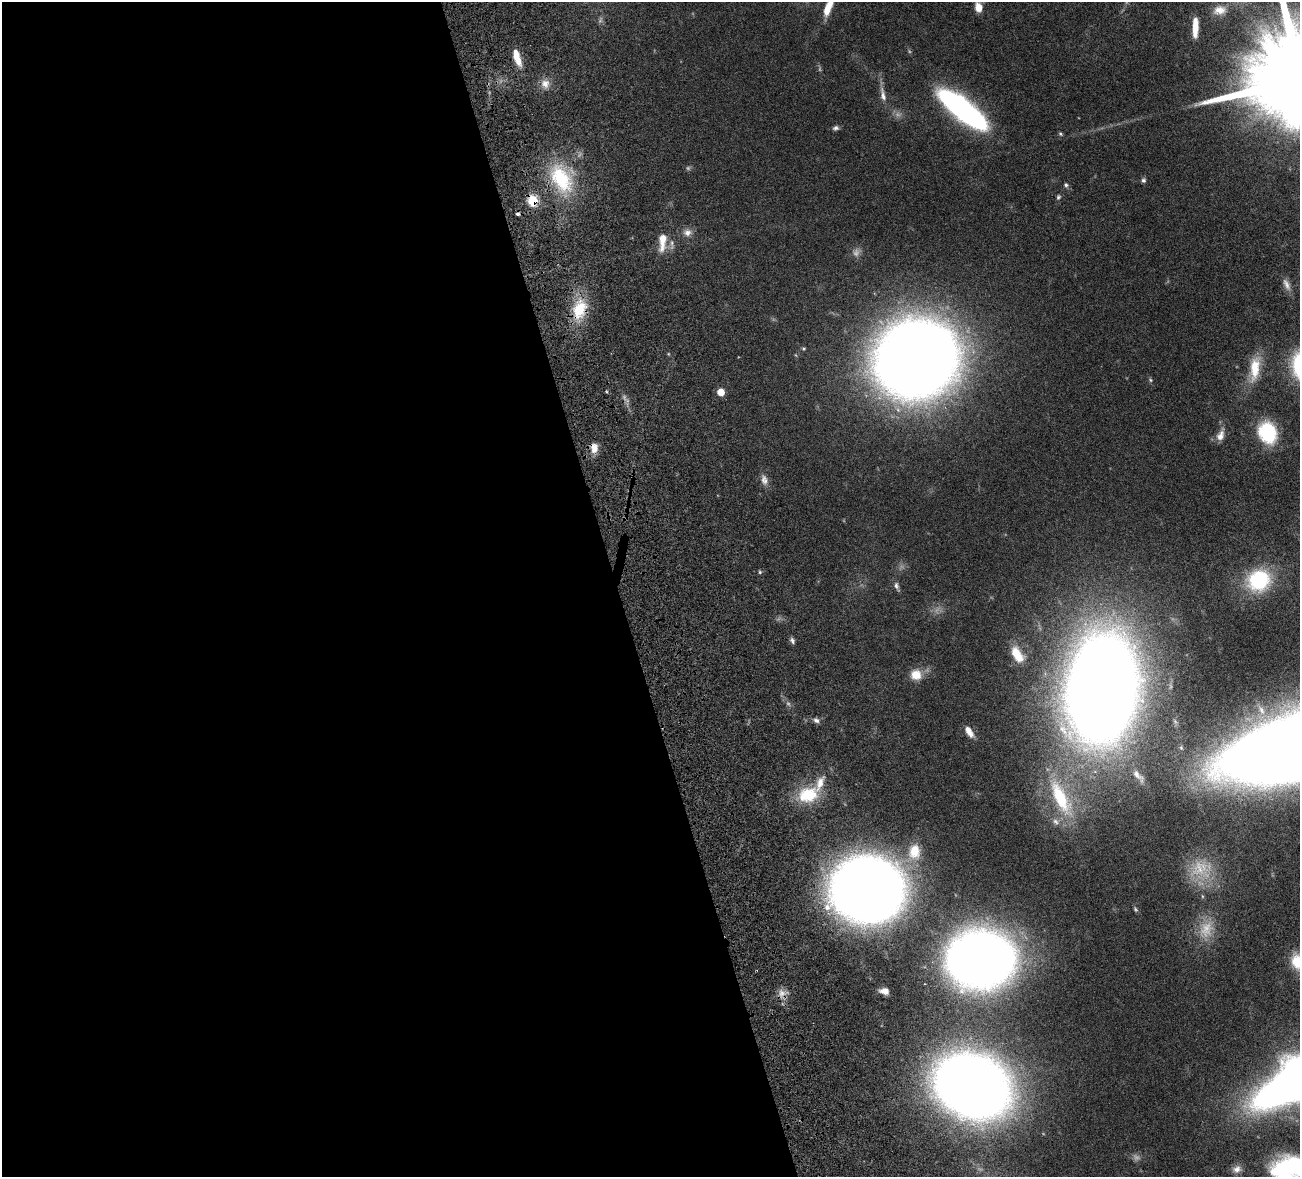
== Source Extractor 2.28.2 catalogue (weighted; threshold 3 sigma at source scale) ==
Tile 9 of 4 x 4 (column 1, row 3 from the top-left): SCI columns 160-1457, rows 1508-2682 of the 5511 x 5251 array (HDU 1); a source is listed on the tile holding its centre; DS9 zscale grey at full resolution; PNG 1302 x 1179 px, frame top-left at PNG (2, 2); no overlay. Shown black and unused: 48% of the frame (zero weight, under 4 of 8 exposures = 8% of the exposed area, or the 3 px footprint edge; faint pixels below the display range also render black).
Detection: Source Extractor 2.28.2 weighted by HDU 2 'WHT'; one run over the whole footprint, this tile lists its part. Background 0.116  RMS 0.0034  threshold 0.0138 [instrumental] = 3 sigma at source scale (4.09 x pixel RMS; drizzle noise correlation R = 1.36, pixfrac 0.8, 0.05/0.05 arcsec/px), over >= 5 px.
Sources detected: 68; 12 too faint to see at this stretch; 1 inside a brighter object's white glare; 1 cosmic-ray / hot-pixel residue — not listed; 4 inside a brighter listed object's ellipse — not listed separately; the other 50 listed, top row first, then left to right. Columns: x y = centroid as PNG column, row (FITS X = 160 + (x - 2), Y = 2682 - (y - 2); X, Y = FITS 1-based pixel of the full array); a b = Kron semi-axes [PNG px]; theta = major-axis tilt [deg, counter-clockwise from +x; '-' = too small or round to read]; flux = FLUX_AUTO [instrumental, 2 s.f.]
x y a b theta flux
828 7 24 7 68 6.4
978 7 13 8 -77 3.4
1219 10 18 12 10 3.6
1195 27 20 6 89 5.9
517 57 19 7 -73 5.2
545 84 12 11 - 2.7
883 95 22 7 -78 2.6
959 106 40 14 -38 100
836 128 8 6 14 0.87
1060 134 6 4 -41 0.43
561 179 44 25 -60 22
1143 180 6 5 - 0.72
1066 185 6 5 - 0.69
1058 197 7 5 62 0.6
533 201 6 5 - 22
687 232 12 10 6 2.2
662 242 26 10 85 5.1
1287 284 18 8 -64 1.9
579 309 30 18 72 12
804 349 5 5 - 0.43
916 359 48 44 23 860
1255 368 37 13 81 8.6
1150 380 6 5 - 0.49
721 392 5 5 - 6
1268 432 20 15 -68 22
1220 435 18 9 69 2.6
594 448 13 9 -88 2.9
764 480 15 9 -75 2
760 572 5 4 - 0.46
1259 580 28 25 27 23
896 586 12 6 -69 1.1
792 641 8 5 -68 0.92
1017 654 20 10 -60 6.2
916 675 14 13 - 4.5
1102 688 61 39 84 1100
1261 710 18 9 -58 3
816 720 9 7 -33 1.1
969 732 15 7 -57 3
1138 775 20 7 -46 1.9
808 795 25 19 12 14
1061 798 63 21 -64 25
914 851 23 18 86 8.8
867 890 46 41 6 520
1202 896 6 3 -71 0.38
981 959 42 35 1 450
1297 962 19 13 -67 7.6
884 991 9 6 -10 2.4
973 1086 43 34 -27 680
1287 1167 38 24 17 30
1237 1169 13 10 18 2.3
Overlapping masked pixels (flux is a lower limit): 3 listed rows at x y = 533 201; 579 309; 594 448
Isophote crosses this tile's border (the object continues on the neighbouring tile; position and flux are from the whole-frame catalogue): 4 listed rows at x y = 828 7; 978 7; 1297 962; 1287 1167